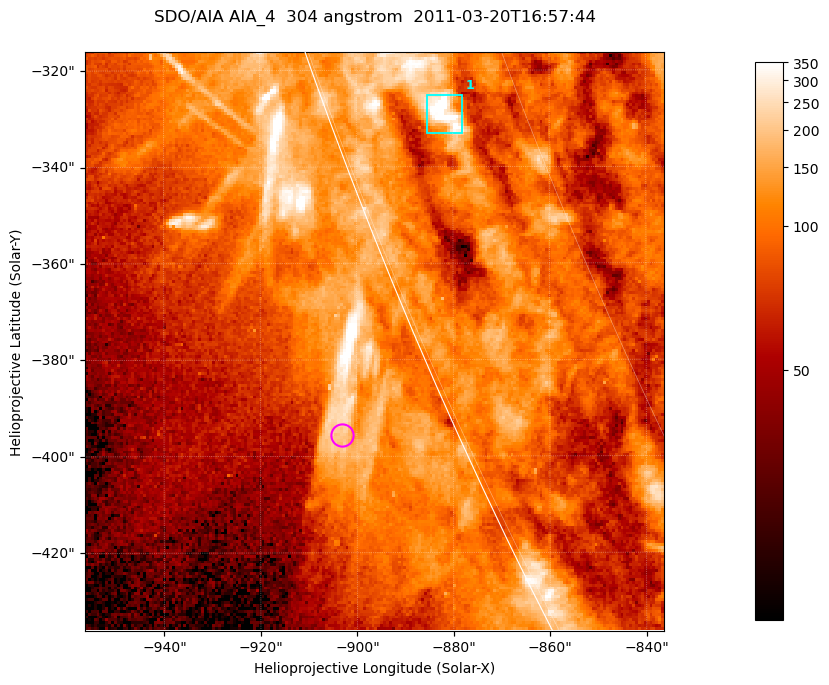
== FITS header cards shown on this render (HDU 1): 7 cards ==
TELESCOP= 'SDO/AIA '           / For AIA: SDO/AIA
INSTRUME= 'AIA_4   '           / For AIA: AIA_ATA1, AIA_ATA2, AIA_ATA3 or AIA_AT
WAVELNTH=                  304 / [angstrom] Wavelength
WAVEUNIT= 'angstrom'           / Wavelength unit: angstrom
DATE-OBS= '2011-03-20T16:57:44.126' / [ISO] Date when observation started; ISO 8
CTYPE1  = 'HPLN-TAN'           / CTYPE1; Typically HPLN
CTYPE2  = 'HPLT-TAN'           / CTYPE2; Typically HPLT

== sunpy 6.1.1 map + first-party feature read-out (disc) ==
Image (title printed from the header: SDO/AIA AIA_4  304 angstrom  2011-03-20T16:57:44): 200 x 200 px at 0.6 arcsec/px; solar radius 964 arcsec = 1606 px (partial field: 0.2% of the solar disc is inside the frame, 42% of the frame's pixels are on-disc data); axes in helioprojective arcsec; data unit not stated in the header (colour bar unlabelled)
Orientation: roll -0.132 deg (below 1 deg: not rotated)
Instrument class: DISC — disc imager (sunpy class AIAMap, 304 A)
Bright regions (active regions / flare kernels): reference = the on-disc median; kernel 3 px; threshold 5 sigma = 180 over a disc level ~91.2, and >= 1.15x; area >= 40 px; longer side >= 3 px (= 1.8 arcsec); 1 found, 1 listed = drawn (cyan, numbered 1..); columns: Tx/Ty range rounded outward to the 2 arcsec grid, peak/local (2 s.f.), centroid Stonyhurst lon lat
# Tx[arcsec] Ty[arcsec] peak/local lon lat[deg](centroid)
1 -886..-878 -334..-324 4.8 -79 -21
Off-limb structures (1.02-1.3 R_sun): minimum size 25 px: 7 found; the strongest spans PA ~115 deg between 1.02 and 1.03 R_sun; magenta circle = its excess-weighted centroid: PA ~115 deg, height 1.02 R_sun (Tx ~-904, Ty ~-396 arcsec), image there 2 x the reference